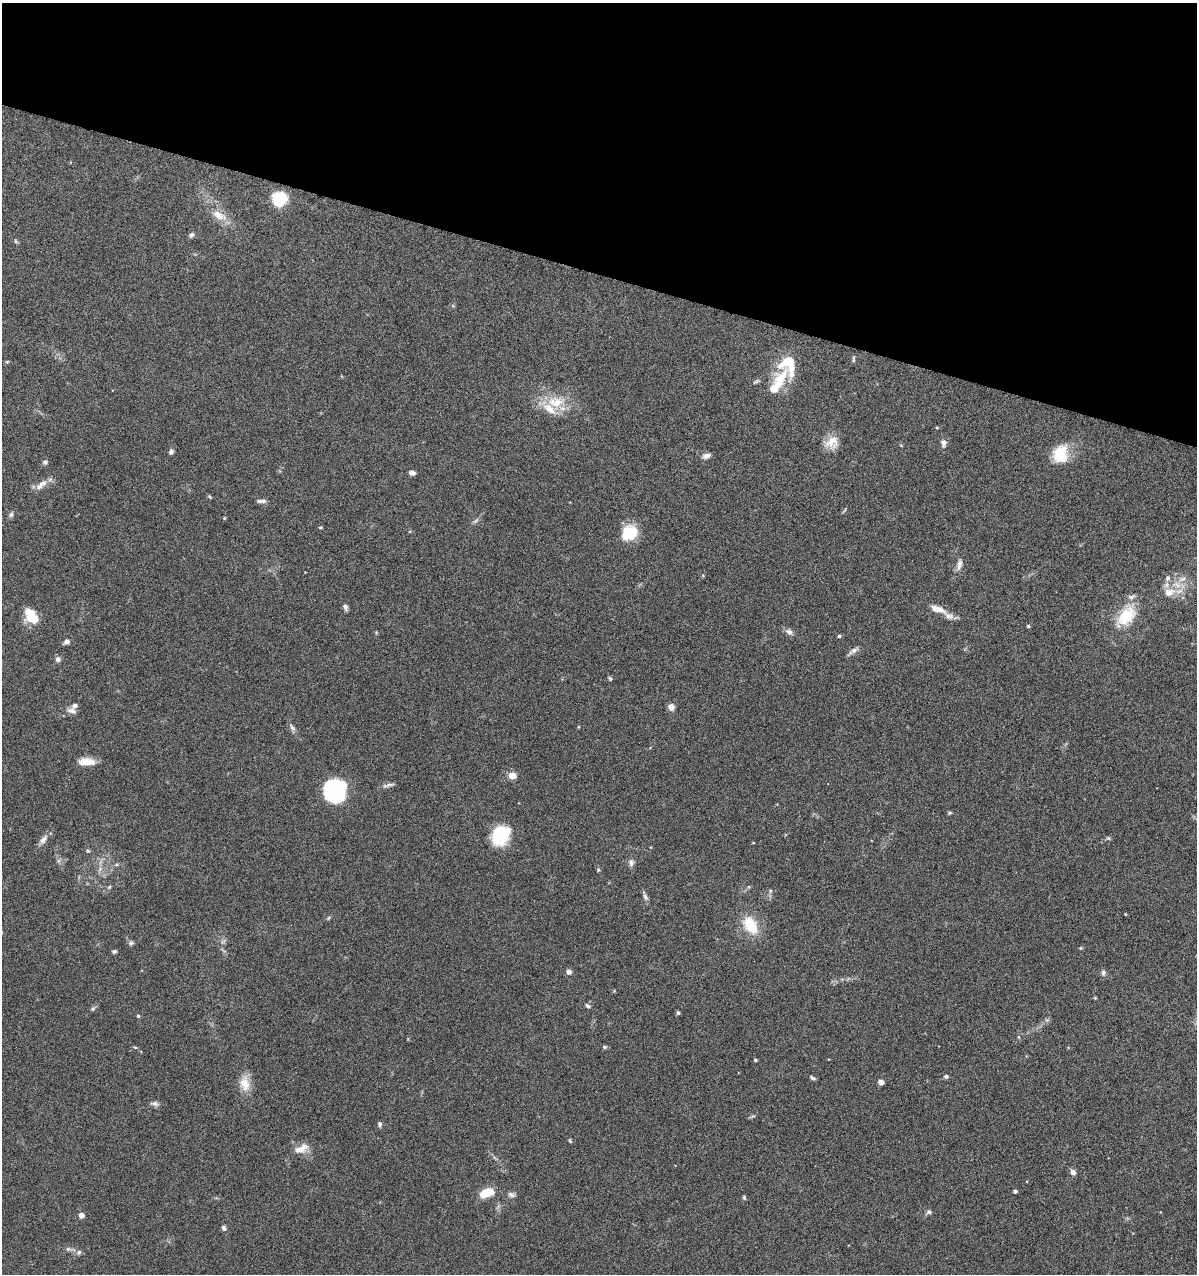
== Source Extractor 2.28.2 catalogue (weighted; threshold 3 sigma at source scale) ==
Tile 2 of 4 x 4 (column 2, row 1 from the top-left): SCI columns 1319-2513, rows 3815-5086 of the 5147 x 5088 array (HDU 1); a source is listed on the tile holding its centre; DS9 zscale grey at full resolution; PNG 1199 x 1276 px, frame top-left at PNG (2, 3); no overlay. Shown black and unused: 21% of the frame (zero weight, under 4 of 8 exposures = <1% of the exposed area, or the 3 px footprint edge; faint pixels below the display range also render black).
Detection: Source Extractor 2.28.2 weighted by HDU 2 'WHT'; one run over the whole footprint, this tile lists its part. Background 0.0995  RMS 0.0049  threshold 0.0201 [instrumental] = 3 sigma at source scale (4.09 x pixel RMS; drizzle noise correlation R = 1.36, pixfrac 0.8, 0.05/0.05 arcsec/px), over >= 5 px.
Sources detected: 103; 1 inside a brighter object's white glare — not listed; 7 inside a brighter listed object's ellipse — not listed separately; the other 95 listed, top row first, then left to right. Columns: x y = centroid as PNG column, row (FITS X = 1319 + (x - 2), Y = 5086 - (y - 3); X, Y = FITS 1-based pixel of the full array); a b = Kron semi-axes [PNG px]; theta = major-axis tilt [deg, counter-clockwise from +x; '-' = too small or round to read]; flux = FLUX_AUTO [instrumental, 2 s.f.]
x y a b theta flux
280 199 15 13 17 15
219 215 23 11 -28 6.5
191 235 8 6 39 1.1
16 241 6 4 -59 0.64
853 359 9 3 90 0.62
7 362 6 4 1 0.47
756 382 10 4 31 0.82
778 382 47 16 56 14
556 402 27 19 6 13
937 427 4 4 - 0.39
832 443 17 14 28 5.7
944 443 11 7 -88 2
171 452 7 5 78 1.1
1060 454 22 18 74 13
706 456 10 6 15 1.9
45 462 7 6 - 0.93
412 473 6 4 -15 1.9
42 484 20 8 39 3.7
210 497 6 3 -45 0.51
263 501 7 6 - 1.2
11 515 7 5 72 1
224 518 4 4 - 0.41
475 521 9 4 35 0.98
320 527 5 3 - 0.43
629 533 17 14 32 14
959 564 16 6 79 2.4
1167 578 8 7 - 1.5
1182 579 12 6 16 2.5
1169 592 19 12 16 7.2
345 607 8 5 -65 1.2
937 609 21 8 -18 4.6
1126 616 27 15 53 17
31 618 16 11 -6 8
1028 626 4 3 - 0.73
789 632 10 7 -35 1.8
839 636 4 4 - 0.8
67 642 7 5 23 1.8
854 650 14 5 33 1.8
58 659 6 6 - 1.6
610 678 5 4 - 0.63
671 707 7 6 - 2.5
71 711 12 8 -6 2.3
292 728 10 6 -54 1.4
87 762 15 9 -3 6.5
512 776 6 5 - 5
389 785 15 4 4 1.4
335 790 22 20 88 37
950 813 6 4 20 0.6
500 835 20 16 51 22
1108 838 6 5 - 0.67
43 839 14 7 53 2.4
88 851 6 5 - 0.7
631 862 10 7 -83 1.7
116 865 6 4 19 0.62
100 869 7 5 48 1.1
598 870 5 4 - 0.55
109 887 5 4 - 0.59
770 891 6 4 72 0.65
645 897 10 6 -61 1.3
1125 914 3 3 - 0.37
328 918 6 4 70 0.52
750 925 24 16 -57 13
131 943 7 6 - 1
1081 948 4 4 - 0.44
114 951 5 4 - 0.79
569 972 5 5 - 1.9
1103 973 8 6 83 1.2
1095 998 5 4 - 0.45
588 1006 7 5 -38 0.99
93 1009 6 5 - 0.75
678 1013 4 4 - 0.92
138 1016 4 4 - 0.59
1047 1020 5 5 - 0.83
1019 1037 6 4 -88 0.5
135 1047 5 3 - 0.44
605 1047 6 5 - 0.78
755 1060 4 3 - 0.53
946 1076 6 5 - 1.1
813 1078 8 4 -25 0.82
881 1082 4 4 - 4.9
245 1083 21 13 -81 6.4
154 1103 11 6 -17 1.4
380 1124 6 5 - 1
570 1141 6 4 -64 0.52
301 1149 19 10 28 4.7
1073 1172 6 5 - 2
1015 1191 4 3 - 1.3
487 1193 14 7 18 11
511 1195 10 6 -14 1.4
744 1197 5 4 - 0.61
929 1212 7 6 - 1
81 1215 4 4 - 3.3
224 1228 7 5 -74 1.1
68 1249 11 5 -18 1.3
79 1252 7 6 - 1.2